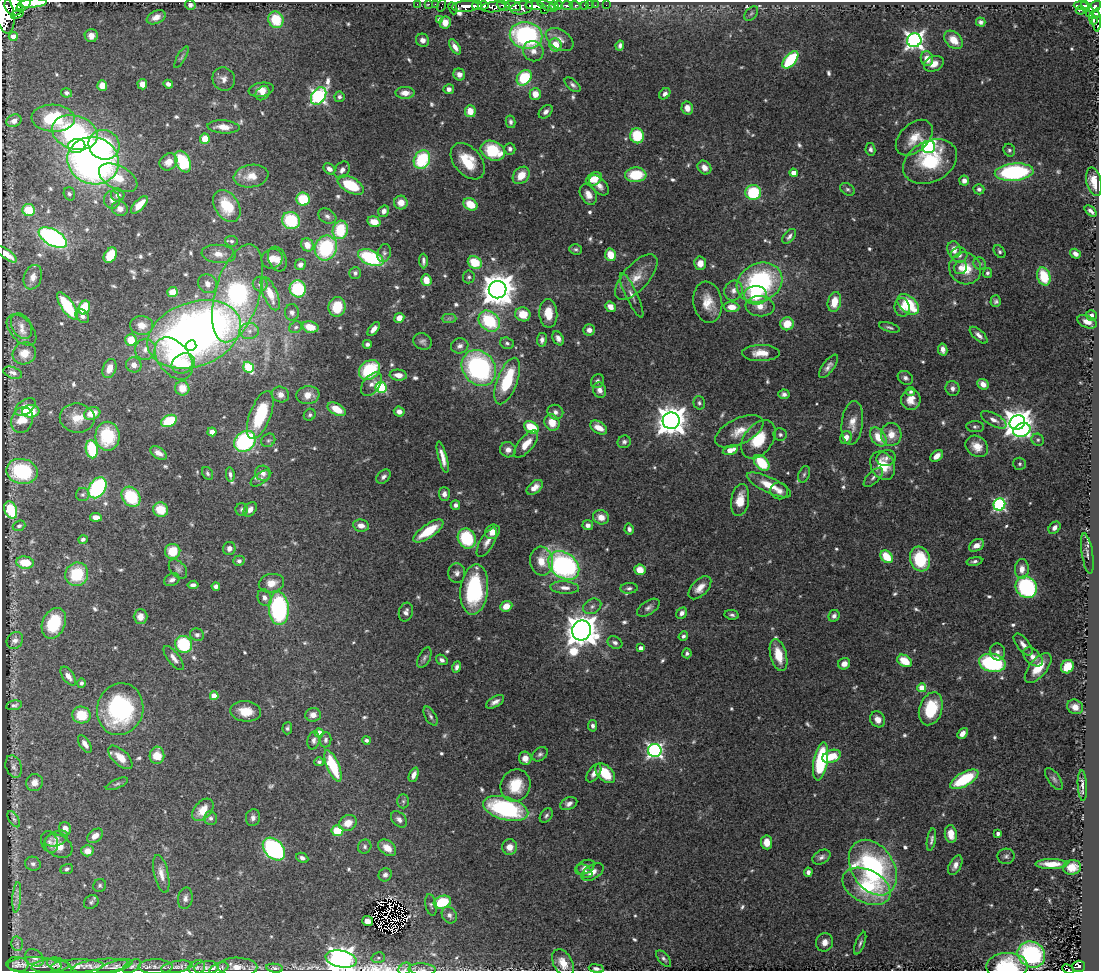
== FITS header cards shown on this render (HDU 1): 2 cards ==
NAXIS1  =                 1097
NAXIS2  =                  969

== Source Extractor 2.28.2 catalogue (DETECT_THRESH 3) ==
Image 1097 x 969 px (HDU 1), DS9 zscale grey, 1 PNG px = 1 image px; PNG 1101 x 973 px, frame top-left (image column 1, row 969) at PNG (2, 2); each listed source drawn as its Kron ellipse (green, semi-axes under 4 px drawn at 4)
Background 0.675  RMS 0.038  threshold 0.114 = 3 sigma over >= 5 px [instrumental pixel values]
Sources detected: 696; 4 with non-positive FLUX_AUTO (blend fragments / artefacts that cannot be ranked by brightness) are neither listed nor drawn; of the other 692, the 500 brightest by FLUX_AUTO listed and drawn (192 fainter detections omitted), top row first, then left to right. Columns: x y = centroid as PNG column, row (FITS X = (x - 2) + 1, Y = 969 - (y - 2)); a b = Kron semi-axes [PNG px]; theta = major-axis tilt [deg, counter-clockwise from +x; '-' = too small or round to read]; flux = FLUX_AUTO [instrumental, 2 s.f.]
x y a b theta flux
33 3 14 4 5 2400
417 4 2 2 - 11
429 4 3 2 - 13
435 4 2 2 - 11
24 5 9 5 43 1600
190 5 5 5 - 9.1
558 5 4 3 - 640
567 5 6 3 1 350
575 5 6 3 -15 170
585 5 3 3 - 54
589 5 2 2 - 6.3
595 5 2 2 - 9.6
606 5 2 2 - 10
1081 5 7 3 -2 160
14 6 10 8 -50 2600
441 6 6 2 72 29
465 6 13 5 4 1900
477 6 5 3 - 930
483 6 5 3 - 770
503 6 7 5 -24 690
513 6 7 5 -17 670
530 6 4 3 - 810
535 6 9 4 -3 2600
547 6 10 3 -21 700
554 6 4 3 - 970
1085 6 5 3 - 390
493 7 12 5 5 680
1095 7 7 4 41 470
453 8 6 3 -67 110
522 8 11 6 12 1700
544 10 2 2 - 44
1080 10 5 3 - 21
1090 12 5 3 - 60
751 13 8 5 49 6.9
1097 13 8 4 28 280
17 14 6 4 23 45
5 15 19 9 -81 6100
156 17 10 6 25 20
276 20 8 7 - 89
440 20 4 4 - 9.3
1094 20 4 3 - 61
1097 20 11 3 -87 200
981 22 5 4 - 8.2
445 23 6 5 - 24
13 36 4 4 - 32
91 36 6 6 - 21
526 36 16 13 -11 390
560 39 15 9 -33 20
423 40 7 6 - 13
914 40 7 7 - 1200
953 40 10 7 -44 42
555 45 7 6 - 46
620 45 5 4 - 7.8
455 47 8 4 -57 17
533 51 10 10 - 20
181 57 12 4 60 6.1
927 59 7 6 - 28
790 60 10 5 50 190
934 64 10 7 22 25
459 74 6 5 - 16
524 78 8 6 50 150
224 79 12 11 - 18
142 84 5 5 - 22
168 84 5 4 - 12
572 85 9 5 -42 8.1
102 86 5 5 - 34
449 89 5 5 - 13
261 90 12 7 9 18
67 93 5 4 - 6.7
262 93 8 6 46 12
405 93 9 6 0 25
535 94 6 5 - 30
665 94 6 5 - 10
319 96 9 6 56 670
339 97 5 5 - 6.7
687 108 6 5 - 23
470 111 6 5 - 35
546 112 8 5 44 12
53 118 22 13 -2 160
14 121 8 6 24 15
511 122 6 5 - 7.2
223 127 16 6 -4 29
75 132 23 16 -17 390
637 136 7 7 - 100
914 138 21 14 43 48
205 139 5 5 - 48
104 145 16 14 -30 160
77 146 9 7 13 61
929 147 6 6 - 620
510 149 6 5 - 7.7
870 149 6 5 - 7.6
1009 150 6 5 - 5.7
493 151 12 9 -24 120
422 160 9 8 - 180
93 161 26 23 -18 1300
468 161 21 13 -50 77
168 162 9 8 - 25
183 162 11 7 -66 170
930 162 28 20 27 170
704 168 7 6 - 20
329 169 6 5 - 15
342 170 9 7 54 12
1014 172 19 8 5 400
794 173 4 4 - 30
521 175 10 7 48 38
636 175 10 7 3 92
251 176 17 11 9 38
118 178 21 11 -29 70
594 179 8 6 28 43
964 181 5 5 - 17
1094 182 14 7 -76 34
351 185 14 7 -29 120
599 185 12 7 -46 19
848 189 8 5 -36 5.6
979 189 5 5 - 7.4
753 193 8 7 - 150
69 194 7 5 -71 5.9
118 195 7 6 - 14
588 195 11 7 -58 23
303 199 7 6 - 85
112 200 9 8 - 14
401 203 7 7 - 27
470 204 7 5 -33 52
139 205 11 5 46 40
227 206 17 12 -57 82
120 209 8 7 - 17
29 210 6 6 - 66
384 211 6 5 - 13
1091 211 7 3 -40 9.4
327 216 9 7 -30 10
291 220 9 8 - 140
374 222 7 5 -16 36
340 230 9 7 73 120
789 236 9 5 50 9.3
53 237 15 8 -30 630
231 241 6 5 - 5.7
307 245 7 6 - 27
326 248 12 11 - 230
576 249 6 5 - 5.8
954 249 8 6 -76 21
1000 252 7 5 -52 5.8
384 253 9 6 72 7.9
7 254 12 4 -36 31
219 254 17 9 -5 26
1075 254 6 4 -35 12
110 255 8 6 59 63
610 255 6 5 - 46
959 255 8 7 - 15
371 258 13 7 -22 230
272 259 11 9 29 24
277 259 13 9 -69 20
423 261 7 3 -87 7.6
475 262 7 6 - 76
700 263 6 6 - 24
980 264 6 6 - 6.3
300 265 6 5 - 12
960 268 7 6 - 13
965 268 16 15 - 62
355 273 6 5 - 8.3
987 273 5 4 - 5.7
1044 276 9 6 -72 98
33 277 12 9 70 19
469 277 6 5 - 5.6
636 277 28 12 48 51
426 280 6 5 - 38
760 283 24 19 26 400
207 284 10 9 - 18
260 284 7 7 - 12
298 289 8 8 - 170
498 290 9 8 - 5400
733 291 10 9 - 17
172 292 5 5 - 40
238 293 51 22 74 570
270 294 18 7 -67 45
632 295 24 6 -65 19
756 295 11 9 0 91
996 301 6 5 - 7
708 302 21 14 -81 49
834 302 10 6 79 42
908 304 12 8 -41 120
67 306 16 6 -56 160
760 306 14 10 -6 30
84 307 7 5 66 94
337 307 10 8 83 83
610 307 6 4 -40 23
732 307 8 5 -3 29
902 307 9 7 -81 18
292 312 8 7 - 9.7
548 313 14 9 -86 46
523 314 8 7 - 49
1091 315 5 5 - 10
82 316 8 6 -48 11
399 318 5 5 - 23
449 318 7 4 0 5.8
489 321 12 9 -43 160
1087 322 10 6 -23 23
787 324 6 6 - 48
142 325 11 9 -6 31
21 326 14 9 -60 20
296 327 7 5 31 5.8
310 327 8 5 -14 47
889 327 11 4 -16 6.6
374 329 8 4 51 16
22 330 18 11 -48 27
589 330 6 5 - 13
249 331 10 8 0 17
194 334 48 32 19 2000
979 335 11 5 -42 12
558 338 7 5 -63 12
131 340 6 5 - 63
542 340 7 5 82 11
423 341 9 8 - 9.3
507 343 7 5 -18 6.8
367 344 4 4 - 8.3
191 345 5 5 - 62
460 346 9 7 17 13
145 349 10 10 - 22
943 349 6 4 -78 12
24 353 12 11 - 38
761 353 19 8 1 37
174 358 24 15 -52 180
183 363 12 9 29 84
134 365 8 7 - 19
828 366 14 5 54 13
248 367 6 5 - 170
109 368 10 6 70 31
479 368 19 16 -53 480
369 370 11 9 36 160
13 373 10 5 -19 11
398 375 8 5 -5 21
905 378 8 6 -32 9
507 381 24 10 69 150
597 381 7 6 - 8.7
371 384 13 8 52 17
983 384 6 5 - 21
381 387 5 5 - 270
182 388 7 7 - 39
952 388 7 7 - 11
600 390 8 6 -67 16
911 392 4 4 - 7.1
784 394 5 5 - 8.9
280 395 9 7 -19 16
308 395 11 9 8 28
911 400 10 9 - 27
699 403 7 5 -74 6.4
25 407 11 7 34 28
337 409 10 5 -29 50
31 411 8 6 3 87
399 412 5 5 - 13
555 412 8 7 - 11
92 413 8 6 17 48
260 415 25 10 69 130
310 415 6 5 - 5.8
77 418 17 14 -9 48
22 420 13 10 70 47
994 420 14 6 -28 16
169 421 8 5 26 120
671 421 8 8 - 4200
552 423 8 7 - 41
852 423 22 10 84 32
1017 423 8 7 - 3200
531 427 8 5 -31 92
599 427 9 6 -32 32
975 427 9 5 -2 6.4
1022 430 9 6 21 530
739 431 26 12 26 47
212 432 4 4 - 22
780 434 6 6 - 7
891 434 11 10 - 38
107 436 14 12 -89 150
878 437 10 7 -53 55
846 438 6 5 - 23
758 439 21 14 53 82
268 440 7 6 - 5.8
1038 440 6 5 - 5.6
245 441 11 9 41 290
624 442 6 6 - 7.5
526 444 16 7 50 41
977 446 12 10 -36 37
92 449 9 6 -80 140
508 450 8 7 - 16
730 450 8 4 16 35
159 453 9 5 -32 18
937 456 7 5 38 24
443 457 16 4 -75 23
886 458 9 8 - 12
762 463 9 6 -47 100
1020 464 6 6 - 6
883 466 15 11 -60 67
22 471 16 12 -11 180
207 473 7 5 -59 5.7
263 473 8 7 - 14
230 474 7 4 -84 7.8
804 474 9 5 70 6.3
383 477 8 5 45 8.6
873 477 12 5 45 9.4
260 478 11 5 34 8.6
769 485 24 7 -25 51
535 487 9 5 40 21
97 488 11 8 56 360
779 491 9 8 - 15
444 494 7 5 -88 12
83 495 7 6 - 6.7
131 497 11 8 -52 130
740 500 16 9 80 42
999 504 6 6 - 380
455 505 5 4 - 9.1
250 509 8 5 50 16
11 510 9 6 -68 130
160 510 8 7 - 57
242 510 6 6 - 7
96 517 6 4 -6 21
601 517 8 7 - 26
361 525 8 6 -9 20
588 525 5 5 - 12
19 526 6 5 - 6
1054 528 7 5 48 13
629 529 5 4 - 8.4
428 531 18 6 34 85
492 532 8 6 40 22
467 538 10 8 -61 140
83 539 5 4 - 6.6
487 542 16 7 59 16
976 545 8 5 32 21
229 548 7 6 - 12
173 551 7 7 - 64
1087 554 20 5 -81 14
887 557 7 5 -46 69
920 559 12 10 -73 130
239 561 5 5 - 8.3
542 561 14 11 -83 42
974 561 8 4 10 7.2
25 563 9 6 -7 64
564 565 17 12 -37 580
178 569 11 7 -48 9.7
1022 569 10 7 88 23
640 570 5 5 - 42
457 573 10 8 -85 12
77 574 12 11 - 120
172 580 8 6 26 9.7
271 583 13 9 13 28
193 585 5 4 - 10
216 586 4 4 - 11
1026 587 11 10 - 300
565 588 14 6 -4 17
629 588 8 5 4 7.5
700 588 14 8 46 25
474 589 25 14 84 240
265 598 8 6 -68 13
506 606 6 5 - 33
592 606 9 7 29 11
279 608 17 10 -86 390
648 608 12 7 33 11
406 612 9 7 75 12
682 613 6 5 - 12
732 615 7 4 -8 6.7
834 616 6 5 - 9.1
140 617 7 7 - 17
54 623 16 11 65 150
582 630 10 9 - 5600
197 635 7 6 - 8.3
683 636 5 4 - 6.6
15 640 9 7 49 13
615 643 8 6 -27 9.7
184 644 9 8 - 170
1023 645 13 6 -51 16
641 648 4 4 - 14
997 652 8 7 - 11
687 653 5 4 - 5.7
779 655 16 8 -76 55
1033 657 11 7 -42 21
174 658 14 5 -52 15
424 658 11 6 64 8.5
442 660 6 4 -34 8.2
904 661 8 5 -33 58
992 663 13 9 -11 300
844 664 6 5 - 19
457 667 6 4 73 9.2
1067 667 7 6 - 60
1038 668 18 8 50 60
68 676 11 5 -55 21
81 683 5 4 - 7.6
922 688 4 4 - 73
214 696 4 4 - 53
495 702 10 5 29 14
14 705 8 5 11 7.4
1075 707 8 7 - 24
120 709 26 23 75 370
931 709 17 11 72 110
246 711 15 10 -6 49
81 715 9 8 - 76
313 715 8 7 - 18
430 716 10 5 -60 7.8
878 719 8 7 - 19
593 726 5 4 - 7.6
287 728 6 5 - 5.7
319 733 4 4 - 59
962 733 6 4 49 16
314 740 9 6 77 9.6
326 740 7 5 84 7
366 740 4 4 - 6.2
85 744 10 5 -56 18
655 750 7 6 - 750
540 754 8 6 38 7.5
157 755 9 7 88 49
831 756 9 6 21 60
120 757 15 7 -44 31
525 758 6 6 - 20
821 761 19 7 80 210
319 762 5 4 - 6.3
333 766 17 6 -67 140
14 767 11 8 -71 10
594 773 10 5 55 13
605 773 12 7 -45 76
414 775 7 4 68 16
964 779 16 7 30 150
1054 779 13 6 -55 9.4
34 783 9 8 - 19
117 784 12 4 24 6.8
516 785 16 14 67 75
1082 786 15 4 -87 14
403 801 7 6 - 5.9
569 804 9 6 23 12
506 809 23 11 -15 330
203 810 13 8 49 45
546 816 8 5 54 7
211 818 7 6 - 7.7
253 818 8 7 - 10
14 819 9 5 -57 6.7
399 819 9 6 -43 11
348 823 9 7 27 33
65 829 6 6 - 18
337 831 6 5 - 76
998 833 4 3 - 10
951 834 9 6 -82 35
95 836 9 6 39 18
56 838 12 7 22 12
931 840 11 4 80 8.2
49 842 11 8 -68 10
767 842 7 5 -85 28
58 846 15 10 -29 35
365 847 7 6 - 6.9
510 847 8 7 - 23
387 848 10 7 -39 26
274 849 13 9 -47 470
87 851 6 5 - 21
1006 856 8 7 - 8
821 857 9 6 28 10
302 858 6 5 - 9.8
33 864 8 7 - 8.1
1051 864 16 5 0 34
955 865 10 6 62 16
585 867 10 6 25 12
1072 867 9 7 11 32
873 868 30 21 -58 530
67 869 6 5 - 6.5
584 871 9 5 -34 13
592 872 12 7 31 21
808 872 4 4 - 11
161 874 19 7 -77 23
385 875 7 6 - 8.2
100 886 7 6 - 5.7
866 886 25 16 -27 160
17 897 15 4 85 12
185 898 11 7 81 12
91 902 8 6 36 6.5
442 902 9 6 18 100
431 905 11 5 -78 6.2
449 915 9 7 -58 10
368 921 5 5 - 22
825 942 9 8 - 21
860 943 12 4 68 7.5
17 944 7 6 - 7.4
1031 954 14 12 -31 330
34 958 10 7 -34 12
378 958 7 5 13 6.3
341 959 16 8 -12 3300
664 959 10 5 -51 7.4
563 963 15 9 -61 36
17 964 11 7 -6 13
34 965 27 8 -1 21
50 966 19 7 3 12
59 966 13 7 -23 10
77 966 26 6 2 23
101 966 28 7 5 27
132 966 10 5 29 7.7
1007 966 20 13 2 140
1078 966 6 5 - 130
115 967 18 5 17 12
156 967 17 7 -1 17
177 967 16 5 10 14
197 967 8 7 - 8.8
237 967 20 9 -1 30
207 968 12 6 5 11
219 968 10 5 21 7
275 968 8 4 -7 5.8
405 969 7 5 46 6.9
422 969 13 6 -4 10
596 969 7 4 -9 9
1068 969 6 3 -23 25
At the frame edge (FLAGS 8, measured only in part): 12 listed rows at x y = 33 3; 14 6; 1097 13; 5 15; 1097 20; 7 254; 341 959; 1007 966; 405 969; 422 969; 596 969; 1068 969
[192 fainter detections neither listed nor drawn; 4 non-positive-flux detections neither listed nor drawn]